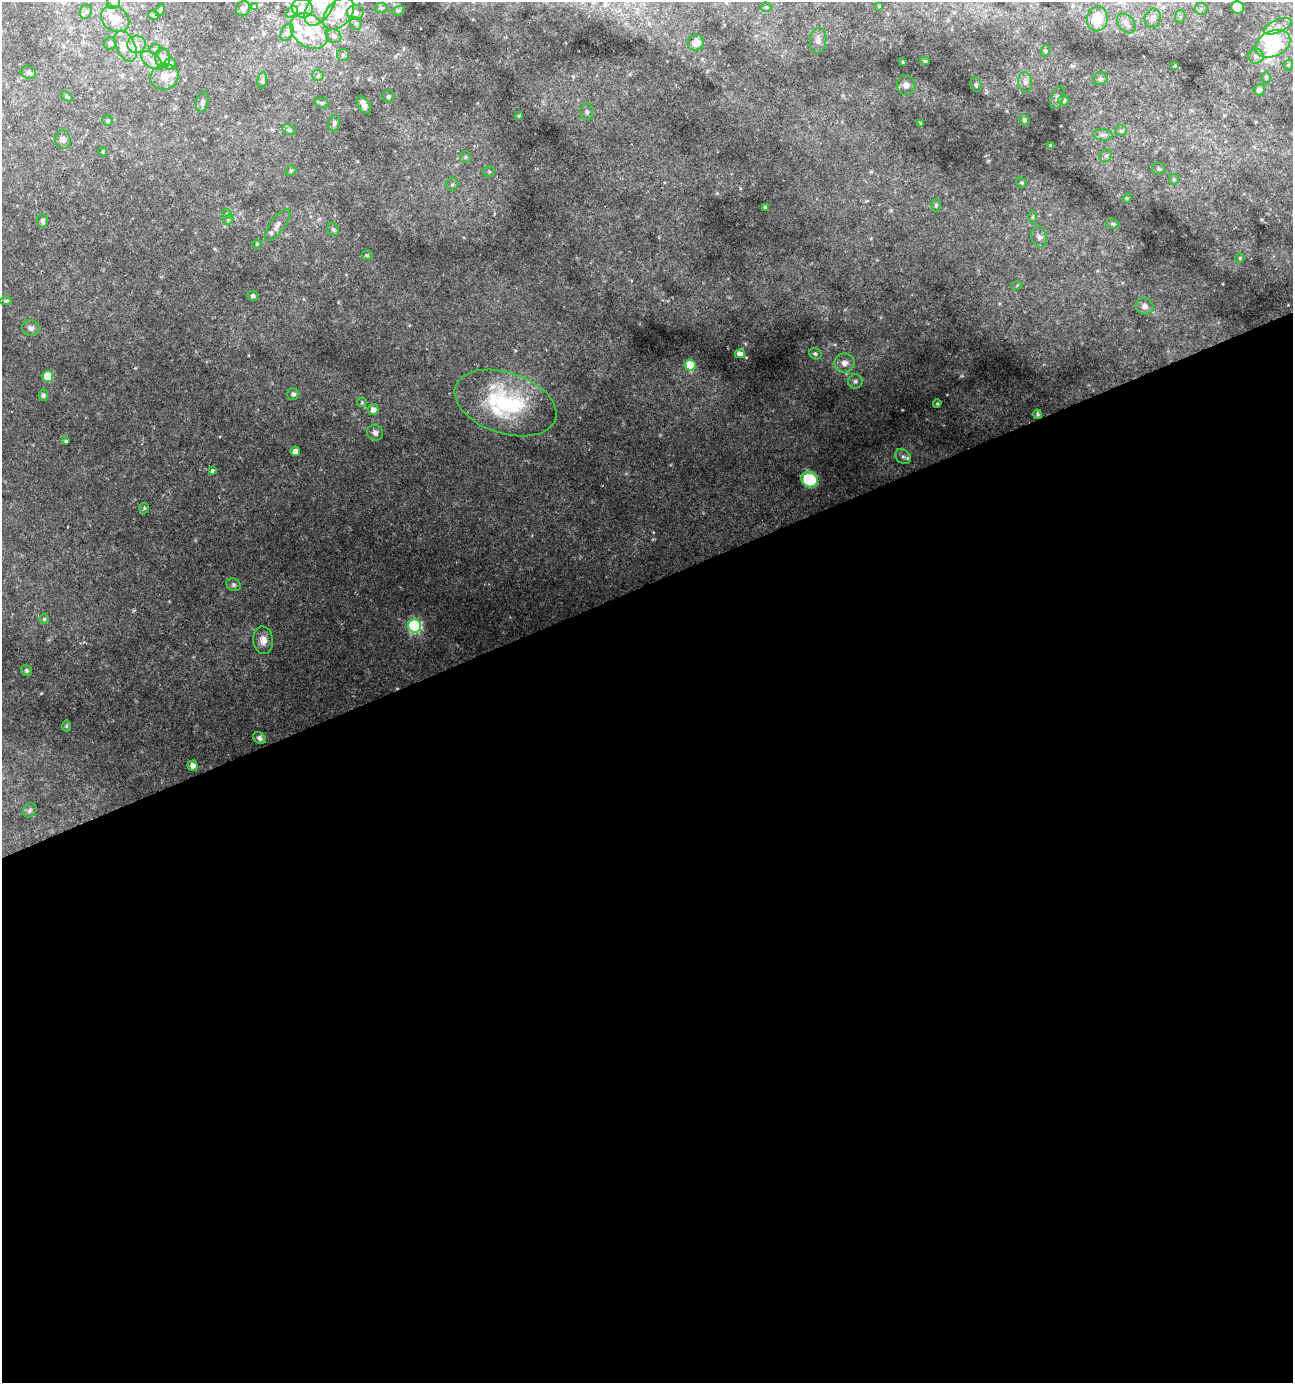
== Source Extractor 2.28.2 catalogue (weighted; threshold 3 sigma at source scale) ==
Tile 15 of 4 x 4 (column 3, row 4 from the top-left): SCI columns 2712-4002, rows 1-1381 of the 5368 x 5526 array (HDU 1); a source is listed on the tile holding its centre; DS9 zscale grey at full resolution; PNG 1295 x 1385 px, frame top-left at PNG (2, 2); each listed source drawn as its Kron ellipse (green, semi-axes under 4 px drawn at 4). Shown black and unused: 58% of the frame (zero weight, under 2 of 3 exposures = <1% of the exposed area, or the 3 px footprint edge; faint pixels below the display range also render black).
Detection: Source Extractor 2.28.2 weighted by HDU 2 'WHT'; one run over the whole footprint, this tile lists its part. Background 0.0424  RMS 0.0033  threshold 0.015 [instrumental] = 3 sigma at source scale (4.5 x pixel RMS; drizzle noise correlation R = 1.50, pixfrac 1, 0.0396/0.0396 arcsec/px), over >= 5 px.
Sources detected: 147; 3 inside a brighter object's white glare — neither listed nor drawn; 15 inside a brighter listed object's ellipse — not listed separately; the other 129 listed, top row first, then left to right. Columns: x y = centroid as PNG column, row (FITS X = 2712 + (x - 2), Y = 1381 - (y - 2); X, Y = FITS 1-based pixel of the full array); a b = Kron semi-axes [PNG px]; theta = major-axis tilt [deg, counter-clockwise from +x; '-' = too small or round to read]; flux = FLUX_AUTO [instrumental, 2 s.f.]
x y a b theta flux
113 3 7 6 - 1.1
320 6 23 12 58 8.5
879 6 3 3 - 0.29
254 7 3 3 - 0.33
766 7 5 5 - 0.4
1238 7 6 6 - 4
243 8 8 7 - 0.81
302 8 10 9 - 3.1
381 8 6 5 - 0.66
1201 9 6 6 - 0.91
160 10 7 4 71 0.51
398 11 6 4 16 0.49
86 12 7 6 - 0.91
292 12 7 4 45 0.71
355 12 8 7 - 2
339 14 19 12 48 7.2
154 16 5 4 - 0.52
1180 16 6 5 - 0.83
1153 18 10 8 74 1.8
115 19 15 12 -35 5
1097 19 12 10 81 6.9
356 23 7 5 -67 0.7
1126 23 11 7 -50 1.9
1278 26 15 6 23 2.3
309 31 21 15 -40 8.7
287 32 9 6 64 1.1
334 36 8 6 -35 1.2
818 41 13 8 84 1.9
110 43 6 6 - 1.1
696 43 8 8 - 2.7
136 44 9 8 - 2.1
1273 44 18 12 25 15
126 46 16 9 -65 3.7
155 49 5 5 - 0.62
1045 51 6 4 72 0.39
343 55 6 6 - 0.72
1256 56 7 7 - 1.6
163 58 9 7 -80 1.4
152 61 12 7 -38 2
925 61 5 3 - 0.49
903 62 3 2 - 0.31
170 64 6 5 - 0.74
1288 65 5 5 - 0.55
1175 66 4 3 - 0.32
28 73 8 6 -14 1.1
318 75 6 5 - 0.7
165 77 14 12 19 4.6
1266 78 5 4 - 0.45
1100 79 7 6 - 0.79
262 80 8 5 80 0.78
1025 82 10 7 -85 1.3
906 85 9 9 - 1.6
976 85 7 5 -76 0.67
1259 90 5 5 - 1.5
67 96 6 4 -44 0.47
388 96 6 6 - 0.62
1057 97 12 6 69 1
1064 100 5 5 - 0.85
202 102 11 6 79 1
322 103 7 5 -14 0.6
364 105 10 5 -60 1.7
587 112 8 6 87 1.1
519 116 4 3 - 0.45
1024 120 6 5 - 0.65
108 121 5 5 - 0.51
334 123 8 6 81 0.85
921 124 4 3 - 0.6
289 130 7 5 -19 0.76
1121 131 6 5 - 0.64
1103 135 9 6 -4 1.2
63 140 9 7 -82 1.3
1051 146 4 3 - 0.91
103 152 4 3 - 0.32
1106 156 7 5 45 0.78
465 157 6 5 - 0.65
1159 169 7 5 -24 0.75
291 171 6 5 - 0.53
489 172 5 5 - 0.53
1174 179 5 5 - 0.49
1021 182 5 5 - 0.52
452 185 6 6 - 0.76
1127 198 5 4 - 0.39
936 205 6 5 - 0.59
765 207 4 3 - 0.61
227 214 5 4 - 0.44
1032 217 6 4 90 0.44
228 220 6 4 44 0.53
42 221 7 5 -88 0.84
1113 224 7 5 -13 0.57
277 225 19 7 54 2.4
333 229 7 5 -54 0.62
1039 237 10 7 -72 1.5
257 244 5 4 - 0.35
367 255 5 5 - 0.46
1240 258 5 4 - 0.46
1017 285 5 3 - 0.31
253 296 5 5 - 0.93
6 301 6 4 2 0.63
1144 306 9 8 - 1.9
31 328 9 7 -8 1.5
740 354 5 4 - 2.3
815 354 6 5 - 0.71
845 363 10 9 - 2.7
690 365 6 5 - 12
48 376 5 5 - 13
855 381 7 7 - 1.1
293 394 6 5 - 0.98
43 395 5 4 - 0.83
362 402 5 5 - 0.46
506 403 53 30 -18 36
937 403 4 3 - 0.37
373 410 5 5 - 2.1
1037 414 4 4 - 0.48
375 433 8 7 - 1.4
66 441 3 3 - 0.46
295 451 5 4 - 2.2
903 456 8 6 -38 1.2
212 471 4 3 - 1.9
810 480 8 7 - 17
144 508 5 5 - 0.45
234 585 7 6 - 0.76
44 619 5 5 - 0.52
415 626 6 6 - 61
263 640 14 10 -85 2.7
26 670 6 5 - 0.64
66 726 6 4 -90 0.39
260 738 7 5 -33 1
193 765 5 5 - 2.2
30 810 7 6 - 0.74
Isophote crosses this tile's border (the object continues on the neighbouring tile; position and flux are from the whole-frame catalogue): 2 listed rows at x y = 113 3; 320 6
Unlisted compact peaks at least as high as the median listed source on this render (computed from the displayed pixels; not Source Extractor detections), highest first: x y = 746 357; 41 693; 1072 66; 135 368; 1122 283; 961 376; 745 344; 740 188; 1262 219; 989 161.